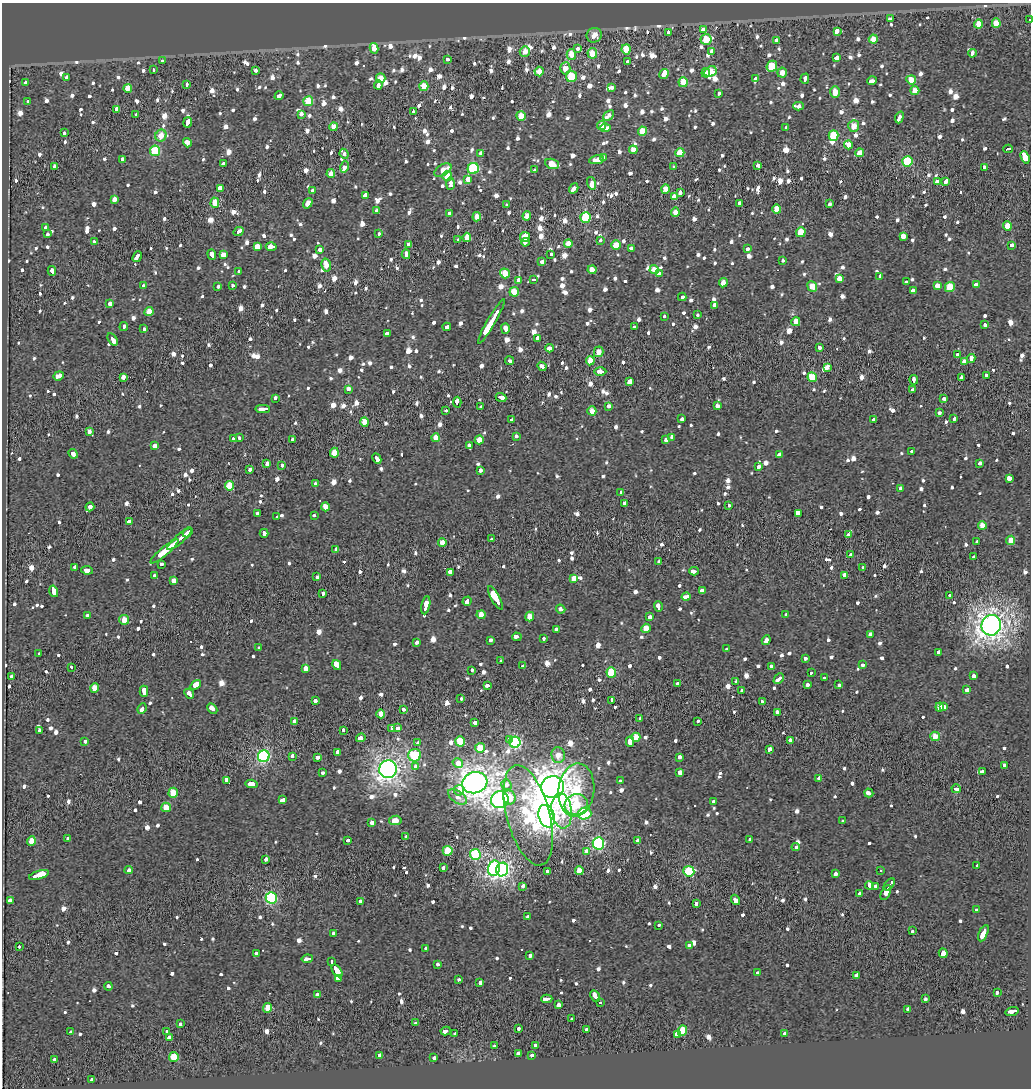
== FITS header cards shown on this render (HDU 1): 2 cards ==
NAXIS1  =                 1029
NAXIS2  =                 1086

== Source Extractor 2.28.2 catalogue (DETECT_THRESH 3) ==
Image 1029 x 1086 px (HDU 1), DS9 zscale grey, 1 PNG px = 1 image px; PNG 1033 x 1090 px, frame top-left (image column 1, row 1086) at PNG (2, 3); each listed source drawn as its Kron ellipse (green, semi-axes under 4 px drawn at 4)
Background -0.0366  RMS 0.02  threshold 0.06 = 3 sigma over >= 5 px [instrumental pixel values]
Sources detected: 1259; of the 1259, the 500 brightest by FLUX_AUTO listed and drawn (759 fainter detections omitted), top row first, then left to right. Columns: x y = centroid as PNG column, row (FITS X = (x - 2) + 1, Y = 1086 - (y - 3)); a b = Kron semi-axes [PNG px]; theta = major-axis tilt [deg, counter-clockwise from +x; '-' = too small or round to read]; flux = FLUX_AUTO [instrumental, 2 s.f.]
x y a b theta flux
890 19 4 3 - 23
1030 20 3 2 - 36
996 23 5 4 - 23
978 24 4 4 - 21
703 30 3 3 - 36
837 31 4 4 - 40
668 32 4 3 - 25
594 35 8 7 - 16
706 39 5 5 - 32
873 39 4 4 - 16
777 41 3 3 - 51
374 48 5 4 - 72
577 48 3 3 - 20
626 49 5 4 - 30
525 51 5 5 - 14
712 51 3 3 - 29
592 53 5 4 - 28
972 53 4 3 - 27
571 54 5 4 - 25
837 58 4 3 - 37
447 59 3 3 - 24
162 61 3 3 - 26
628 62 3 3 - 24
772 66 5 5 - 48
565 68 6 5 - 21
153 70 3 3 - 35
255 70 3 3 - 13
710 71 6 5 - 31
539 72 5 4 - 18
706 73 4 4 - 16
782 73 5 5 - 14
664 74 5 4 - 59
571 76 5 5 - 54
67 78 3 3 - 45
381 78 5 4 - 16
755 79 4 3 - 33
805 79 5 3 - 30
911 80 5 4 - 21
872 81 5 3 - 39
26 82 3 3 - 30
683 82 5 4 - 27
187 84 3 3 - 15
378 85 4 3 - 39
424 86 5 4 - 28
612 87 3 3 - 30
128 88 4 4 - 21
915 91 4 4 - 15
835 92 6 4 89 19
719 94 3 3 - 25
279 96 5 3 - 32
28 101 3 3 - 21
308 101 5 5 - 36
798 106 5 3 - 23
116 109 4 3 - 130
413 111 3 3 - 77
136 114 3 3 - 18
301 114 3 3 - 44
608 115 6 4 40 16
521 116 5 4 - 21
899 117 6 3 69 20
188 122 5 3 - 43
602 126 4 4 - 14
854 126 6 5 - 14
334 127 4 4 - 18
605 128 5 4 - 22
786 128 3 3 - 36
643 131 4 4 - 24
64 133 3 3 - 17
161 135 6 5 - 19
834 136 5 5 - 48
187 143 5 4 - 66
848 145 4 4 - 120
1008 149 5 3 - 120
633 150 4 4 - 16
155 151 5 5 - 80
481 153 3 3 - 33
680 153 4 4 - 27
860 153 4 4 - 17
344 154 5 3 - 25
604 157 3 3 - 14
1025 157 6 4 -68 250
123 159 3 3 - 28
596 160 7 4 7 17
907 161 5 5 - 94
223 164 4 3 - 24
552 164 7 4 -19 23
758 165 4 3 - 25
54 166 3 3 - 22
345 167 5 3 - 38
673 167 3 3 - 18
984 167 3 3 - 48
473 168 6 5 - 120
443 170 9 5 31 18
534 170 3 3 - 35
331 173 4 4 - 13
447 176 5 5 - 23
468 179 4 3 - 120
937 182 4 3 - 63
945 182 4 3 - 25
592 183 6 4 -74 44
450 184 6 3 89 48
220 188 3 3 - 230
574 188 5 3 - 20
665 189 4 4 - 20
313 191 3 3 - 33
680 193 3 3 - 38
366 196 4 3 - 150
674 197 4 3 - 210
114 200 4 3 - 160
215 203 5 4 - 23
308 203 5 4 - 15
740 203 4 3 - 24
830 204 3 3 - 20
506 205 3 3 - 23
777 209 4 4 - 21
377 211 4 3 - 95
675 212 4 4 - 14
449 214 3 3 - 17
527 216 5 4 - 13
477 217 4 4 - 14
585 217 5 5 - 93
1007 226 4 4 - 25
46 227 3 3 - 16
239 231 5 3 - 86
801 232 5 5 - 33
379 233 3 3 - 18
47 234 4 3 - 14
903 236 4 3 - 120
467 237 4 4 - 18
525 237 5 5 - 26
458 240 3 3 - 14
601 241 3 3 - 48
94 242 3 3 - 25
525 242 4 3 - 34
568 244 4 4 - 15
408 245 4 3 - 76
616 245 5 4 - 23
1011 245 3 3 - 27
257 247 4 3 - 110
271 247 5 3 - 53
631 249 3 3 - 31
747 249 4 3 - 18
320 250 4 3 - 37
406 254 5 4 - 17
212 255 5 3 - 75
223 255 4 4 - 52
551 255 3 3 - 16
137 256 6 3 52 46
783 261 3 3 - 14
542 262 4 3 - 37
326 265 6 4 -76 16
654 269 5 4 - 14
592 270 4 4 - 14
52 271 5 3 - 33
239 272 3 3 - 19
505 273 5 4 - 23
659 274 4 3 - 220
880 276 4 3 - 19
839 278 4 3 - 150
533 280 4 3 - 32
519 281 3 3 - 290
906 282 4 3 - 18
723 283 4 4 - 14
976 285 4 3 - 18
143 286 4 3 - 40
233 286 3 3 - 15
812 286 6 4 -67 21
937 286 4 4 - 79
218 287 3 3 - 14
950 287 5 5 - 33
913 290 4 3 - 25
514 292 5 4 - 23
682 297 4 3 - 25
110 303 4 3 - 130
714 306 4 3 - 31
149 312 5 4 - 17
697 315 3 3 - 50
664 317 3 3 - 21
491 321 25 3 60 280
796 322 4 4 - 18
984 324 4 3 - 19
124 327 4 3 - 21
447 327 4 3 - 57
635 327 4 3 - 24
144 328 3 3 - 14
505 328 5 3 - 42
387 333 4 3 - 21
113 339 7 3 -56 73
537 339 3 3 - 100
819 347 3 3 - 18
549 348 4 3 - 67
599 352 5 4 - 14
957 355 3 3 - 17
971 358 4 3 - 51
510 361 4 3 - 49
590 361 5 4 - 21
964 362 3 3 - 170
542 366 5 3 - 20
827 367 4 3 - 26
600 371 6 3 -1 41
986 375 4 3 - 22
59 376 5 3 - 69
123 377 4 3 - 32
812 377 5 4 - 39
961 378 4 3 - 26
914 380 5 3 - 27
630 381 4 3 - 140
348 389 3 3 - 30
912 390 3 3 - 36
501 397 5 3 - 50
275 398 3 3 - 21
944 399 3 3 - 53
457 402 5 3 - 32
609 406 3 3 - 16
718 406 4 3 - 65
481 407 3 3 - 27
263 409 7 3 3 61
446 411 3 3 - 16
592 411 4 4 - 15
940 412 3 3 - 15
954 418 3 3 - 25
682 419 3 3 - 14
874 419 4 3 - 22
512 420 3 3 - 19
365 422 4 4 - 20
89 431 4 3 - 18
516 436 4 3 - 19
672 437 4 3 - 45
239 438 3 3 - 18
436 438 4 4 - 17
233 439 3 3 - 26
292 439 3 3 - 23
479 440 4 4 - 15
666 440 3 3 - 20
469 445 4 3 - 23
154 446 4 4 - 36
912 451 3 3 - 19
334 453 5 4 - 20
73 454 5 4 - 22
779 455 4 3 - 140
377 459 5 3 - 43
980 463 4 3 - 23
267 464 4 3 - 24
282 465 3 3 - 21
759 466 4 3 - 100
250 470 3 3 - 24
480 470 3 3 - 39
1009 478 4 3 - 42
316 484 4 3 - 17
230 486 5 4 - 31
900 488 3 3 - 19
621 492 3 3 - 14
624 504 3 3 - 110
729 505 3 3 - 15
90 507 4 3 - 28
325 507 4 4 - 14
798 513 4 3 - 130
258 514 3 3 - 19
277 516 3 3 - 65
314 516 4 3 - 14
129 522 3 3 - 39
982 525 4 4 - 14
188 532 6 3 47 65
264 533 4 3 - 30
848 535 3 3 - 27
179 539 15 3 41 150
491 539 4 3 - 18
1011 540 5 4 - 19
442 542 4 4 - 15
977 542 3 3 - 14
336 550 4 3 - 19
164 551 18 3 40 160
851 555 3 3 - 17
974 557 4 3 - 24
659 562 3 3 - 16
161 564 4 3 - 19
75 567 3 3 - 22
863 567 3 3 - 24
87 570 6 3 -8 75
694 571 5 3 - 40
450 572 4 3 - 77
844 575 4 3 - 38
154 576 4 3 - 14
317 577 4 3 - 22
574 579 4 3 - 95
174 581 4 3 - 200
54 591 6 3 -73 130
702 591 4 3 - 47
323 594 4 3 - 14
950 595 3 3 - 24
686 596 4 3 - 22
495 598 13 3 -61 840
467 601 5 3 - 52
426 605 9 3 79 75
658 606 5 3 - 31
561 609 5 3 - 19
87 615 3 3 - 15
481 615 4 4 - 16
786 615 3 3 - 47
530 617 5 4 - 22
650 617 3 3 - 20
124 620 5 5 - 18
991 625 10 9 - 1200
646 628 5 4 - 20
556 629 4 3 - 16
871 634 4 3 - 31
517 637 5 3 - 48
543 639 3 3 - 18
490 640 3 3 - 16
766 640 5 3 - 28
417 642 4 3 - 14
259 647 3 3 - 14
726 649 3 3 - 20
939 652 3 3 - 130
39 653 3 3 - 21
805 659 3 3 - 21
501 661 3 3 - 31
337 665 5 3 - 210
862 665 3 3 - 18
523 666 4 3 - 34
772 666 4 3 - 32
71 667 3 3 - 16
305 668 3 3 - 150
471 670 4 3 - 20
611 672 5 5 - 48
811 672 3 3 - 30
11 676 3 3 - 42
974 676 3 3 - 22
824 678 3 3 - 14
779 679 6 3 44 87
736 682 3 3 - 51
678 684 4 3 - 23
196 685 6 3 34 180
807 685 3 3 - 18
838 685 3 3 - 15
487 686 3 3 - 32
95 688 5 4 - 19
742 690 3 3 - 18
967 690 3 3 - 21
144 691 6 3 89 42
189 694 5 3 - 36
461 698 3 3 - 13
611 700 3 3 - 20
315 701 3 3 - 39
762 701 3 3 - 20
940 707 4 4 - 14
944 707 4 3 - 20
142 709 5 3 - 47
212 709 6 3 -44 72
403 709 3 3 - 20
777 712 3 3 - 30
381 714 4 4 - 17
640 719 3 3 - 62
295 721 3 3 - 140
698 721 3 3 - 18
475 722 3 3 - 28
392 728 4 3 - 19
397 728 4 3 - 41
40 730 4 3 - 19
343 730 4 3 - 20
935 736 5 4 - 17
636 737 4 4 - 17
361 738 5 3 - 53
510 739 4 3 - 19
790 740 4 3 - 18
85 741 4 3 - 15
460 741 5 5 - 44
515 742 5 5 - 180
630 742 5 4 - 46
418 743 3 3 - 14
480 748 5 5 - 27
769 749 4 3 - 62
337 752 4 3 - 66
415 755 6 6 - 85
558 755 8 6 -84 16
264 756 6 5 - 230
292 756 4 3 - 16
680 757 3 3 - 22
317 758 4 3 - 22
458 763 5 4 - 57
1004 765 3 3 - 20
415 766 4 3 - 20
388 769 9 8 - 840
982 771 3 3 - 16
680 772 3 3 - 81
323 773 3 3 - 15
819 778 3 3 - 86
227 780 4 3 - 170
620 781 3 3 - 18
475 783 12 10 17 1400
251 784 6 3 -5 60
506 785 6 5 - 31
552 787 11 11 - 1900
956 789 4 3 - 29
459 790 5 5 - 17
576 790 27 18 84 79
173 793 5 4 - 27
869 793 5 3 - 33
457 797 10 5 -34 14
509 797 7 6 - 34
283 800 4 3 - 53
500 800 9 8 - 430
713 801 4 3 - 18
576 804 12 10 16 54
166 807 5 4 - 22
562 811 18 10 -83 58
585 814 7 6 - 110
528 815 51 21 -75 150
547 816 11 8 -72 1100
395 820 6 4 8 14
843 821 3 3 - 21
371 823 4 3 - 23
406 837 4 3 - 15
68 839 3 3 - 19
749 839 3 3 - 15
347 840 4 3 - 19
31 841 4 4 - 18
638 841 4 3 - 28
598 843 6 5 - 180
796 847 4 3 - 41
448 851 5 5 - 37
587 851 4 3 - 29
475 854 5 5 - 87
266 859 3 3 - 35
977 865 3 3 - 15
443 868 3 3 - 18
494 868 8 6 77 240
502 869 7 6 - 370
129 870 4 3 - 38
547 871 4 3 - 22
579 871 4 4 - 14
689 871 5 5 - 84
880 871 3 3 - 20
835 873 4 3 - 29
39 875 10 3 17 500
889 884 7 3 50 91
869 885 4 3 - 22
523 886 3 3 - 28
876 886 3 3 - 21
886 893 8 3 63 120
859 894 3 3 - 19
271 898 6 5 - 150
735 900 5 3 - 46
10 901 4 3 - 47
360 902 3 3 - 42
696 903 3 3 - 21
976 910 4 3 - 26
528 917 3 3 - 13
659 925 3 3 - 24
912 931 4 3 - 24
333 933 3 3 - 17
983 933 9 3 65 170
689 945 4 3 - 26
19 947 3 3 - 17
425 949 3 3 - 18
943 953 5 3 - 470
256 954 4 3 - 23
530 956 3 3 - 14
307 959 5 3 - 40
331 961 4 3 - 80
437 964 3 3 - 15
337 971 7 4 -57 160
757 972 3 3 - 34
857 976 4 3 - 120
338 978 4 3 - 29
458 980 3 3 - 19
480 983 4 3 - 33
109 986 4 3 - 16
997 993 3 3 - 19
317 995 4 3 - 51
595 996 6 3 -62 54
547 999 5 3 - 76
926 999 3 3 - 15
600 1003 3 3 - 110
558 1005 4 3 - 73
268 1008 5 4 - 24
908 1009 3 3 - 19
1012 1011 6 3 17 63
571 1019 3 3 - 14
416 1023 3 3 - 17
180 1024 3 3 - 26
518 1029 3 3 - 19
586 1029 3 3 - 24
446 1031 5 3 - 47
682 1031 5 4 - 31
71 1032 3 3 - 17
167 1032 4 3 - 18
455 1034 3 3 - 18
677 1034 3 3 - 360
784 1034 4 3 - 18
169 1038 4 3 - 73
495 1045 3 3 - 19
535 1045 4 3 - 20
519 1053 3 3 - 50
380 1055 4 3 - 22
532 1056 3 3 - 16
174 1057 5 5 - 37
434 1058 3 3 - 15
54 1059 3 3 - 14
92 1079 4 3 - 32
At the frame edge (FLAGS 8, measured only in part): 1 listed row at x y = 1030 20
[759 fainter detections neither listed nor drawn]